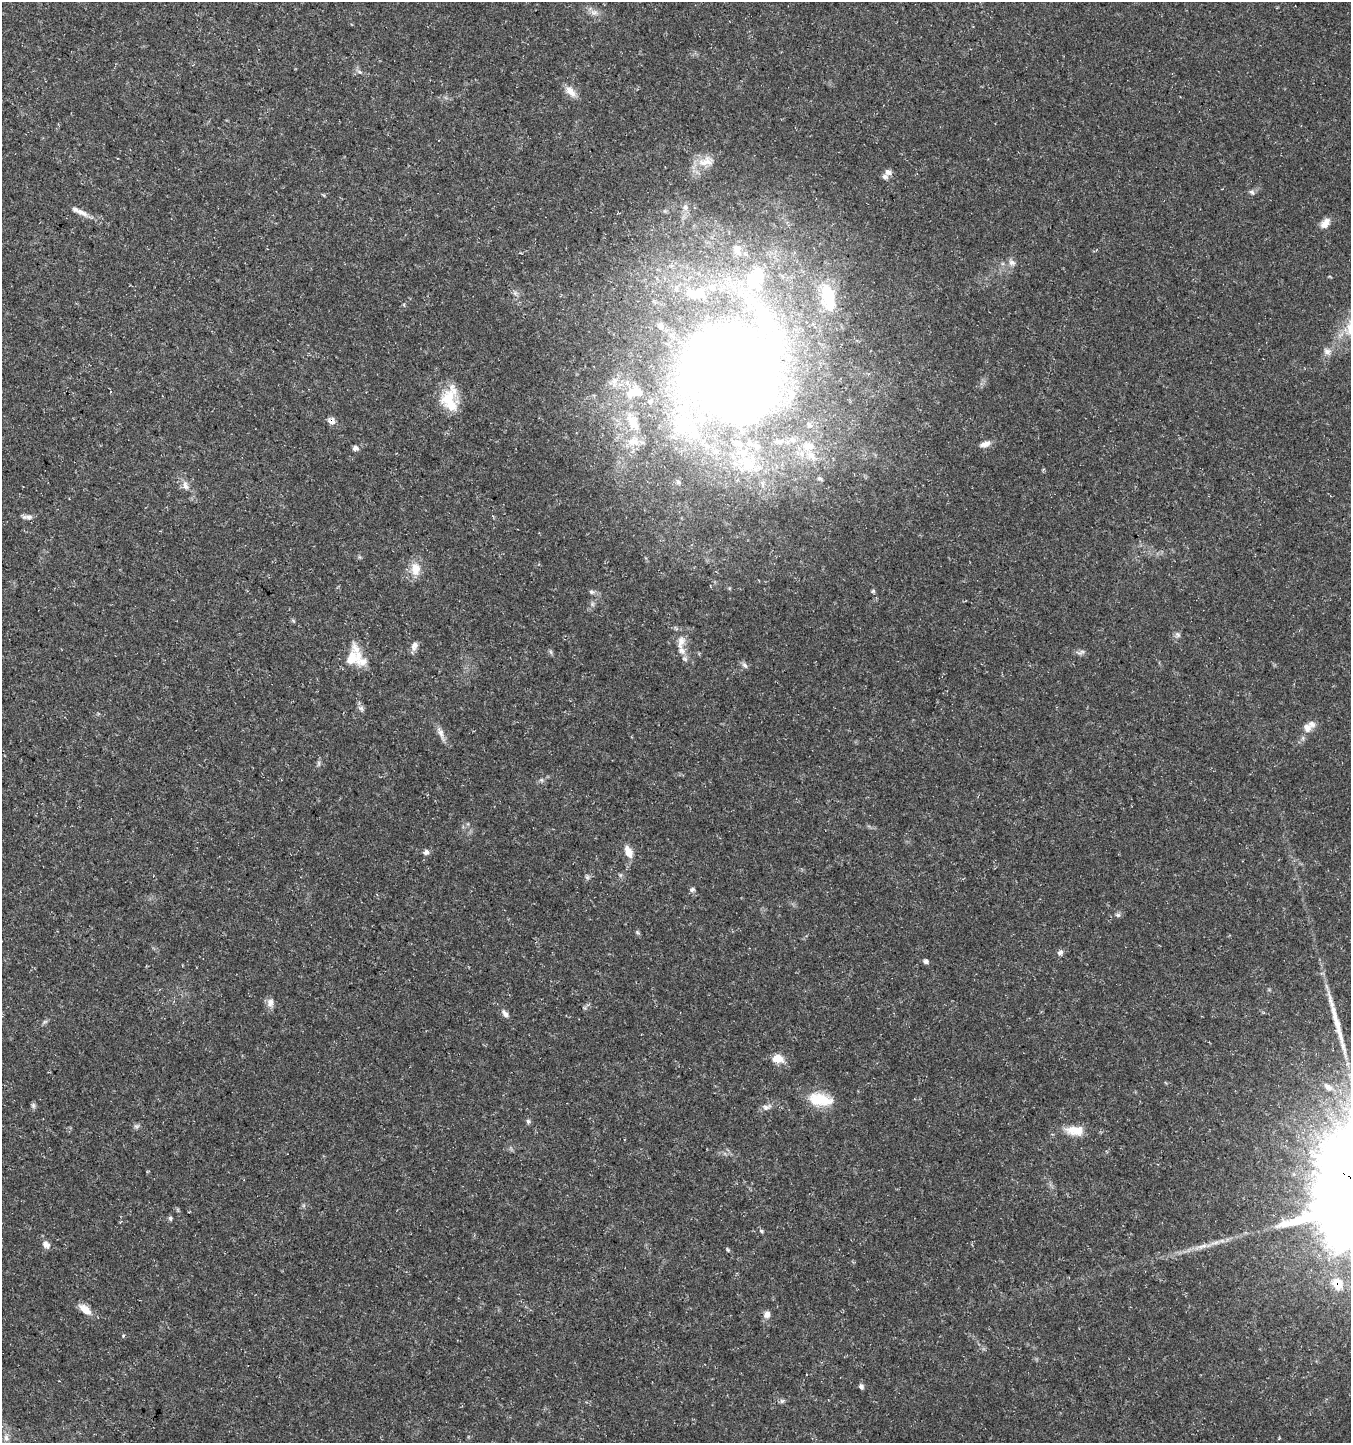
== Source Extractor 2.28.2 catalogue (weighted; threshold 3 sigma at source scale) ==
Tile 11 of 4 x 4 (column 3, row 3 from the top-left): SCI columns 2966-4314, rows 1441-2881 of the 5865 x 5771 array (HDU 1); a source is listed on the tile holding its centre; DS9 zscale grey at full resolution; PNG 1353 x 1445 px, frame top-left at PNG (2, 2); no overlay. Shown black and unused: <1% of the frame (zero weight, under 3 of 5 exposures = <1% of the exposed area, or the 3 px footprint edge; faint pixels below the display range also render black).
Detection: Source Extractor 2.28.2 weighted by HDU 2 'WHT'; one run over the whole footprint, this tile lists its part. Background 0.0388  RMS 0.0025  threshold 0.0112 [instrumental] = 3 sigma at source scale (4.5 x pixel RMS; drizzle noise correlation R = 1.50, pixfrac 1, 0.0396/0.0396 arcsec/px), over >= 5 px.
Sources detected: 97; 5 inside a brighter object's white glare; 1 long thin detection or spike segment (spike, bleed or trail) — not listed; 25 inside a brighter listed object's ellipse — not listed separately; the other 66 listed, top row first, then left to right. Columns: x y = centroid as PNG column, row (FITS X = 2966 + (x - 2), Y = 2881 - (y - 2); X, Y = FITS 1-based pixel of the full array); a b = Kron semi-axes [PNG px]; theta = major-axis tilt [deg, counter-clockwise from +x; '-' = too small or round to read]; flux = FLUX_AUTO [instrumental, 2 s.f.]
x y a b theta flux
594 12 11 8 -4 1.4
570 91 16 9 -53 2.4
706 161 25 14 15 4.1
888 172 9 7 -23 1.1
1252 192 8 6 -43 0.63
685 207 9 7 -81 1.1
82 212 24 7 -25 2.1
1325 223 14 8 53 2.1
1012 263 9 8 - 1.1
515 293 6 5 - 0.58
1327 351 10 8 -31 1.3
734 372 142 129 45 350
448 398 34 18 56 7.7
332 421 9 8 - 1.5
985 444 14 7 16 1.6
355 448 8 6 10 0.9
820 478 8 5 -22 0.5
185 485 14 7 -71 1.6
29 517 11 7 -2 1.1
416 569 19 13 -88 3.6
873 591 6 5 - 0.36
592 592 8 6 -30 0.65
592 604 7 4 -90 0.53
1178 635 8 6 -45 0.67
681 642 22 10 74 2.7
414 646 12 7 72 1.3
551 652 7 4 -71 0.44
1081 652 12 3 25 0.55
351 658 24 15 72 4.4
745 665 10 5 -52 0.73
361 708 8 6 -16 0.77
1307 727 11 10 - 1.7
441 733 22 6 -70 1.6
318 763 9 4 82 0.51
542 780 6 4 -70 0.39
426 852 7 6 - 0.97
628 852 15 8 -66 2.7
587 877 7 4 -19 0.48
692 890 7 5 39 0.6
1118 915 7 6 - 0.54
638 933 7 4 -45 0.42
1060 953 8 6 50 0.91
926 961 6 6 - 0.67
270 1003 13 9 79 1.5
505 1013 12 6 -49 1.1
45 1021 7 4 20 0.43
778 1059 16 10 -7 2.9
1328 1087 14 8 -35 1.9
820 1099 30 15 -10 7.4
33 1106 8 5 -71 0.52
766 1107 14 7 17 1.3
528 1121 6 5 - 0.52
136 1126 9 5 25 0.62
1075 1130 23 11 -4 4.4
170 1218 6 5 - 0.47
761 1231 6 5 - 0.4
46 1244 11 8 -51 1.3
1202 1246 17 6 21 1.9
728 1250 6 4 -47 0.35
1337 1284 17 14 -59 5.2
85 1309 17 8 -41 3
767 1314 10 8 63 1.2
123 1336 4 4 - 0.3
861 1386 6 6 - 0.69
782 1401 7 5 44 0.52
6 1437 10 6 -88 1
Overlapping masked pixels (flux is a lower limit): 2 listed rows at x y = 332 421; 1337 1284